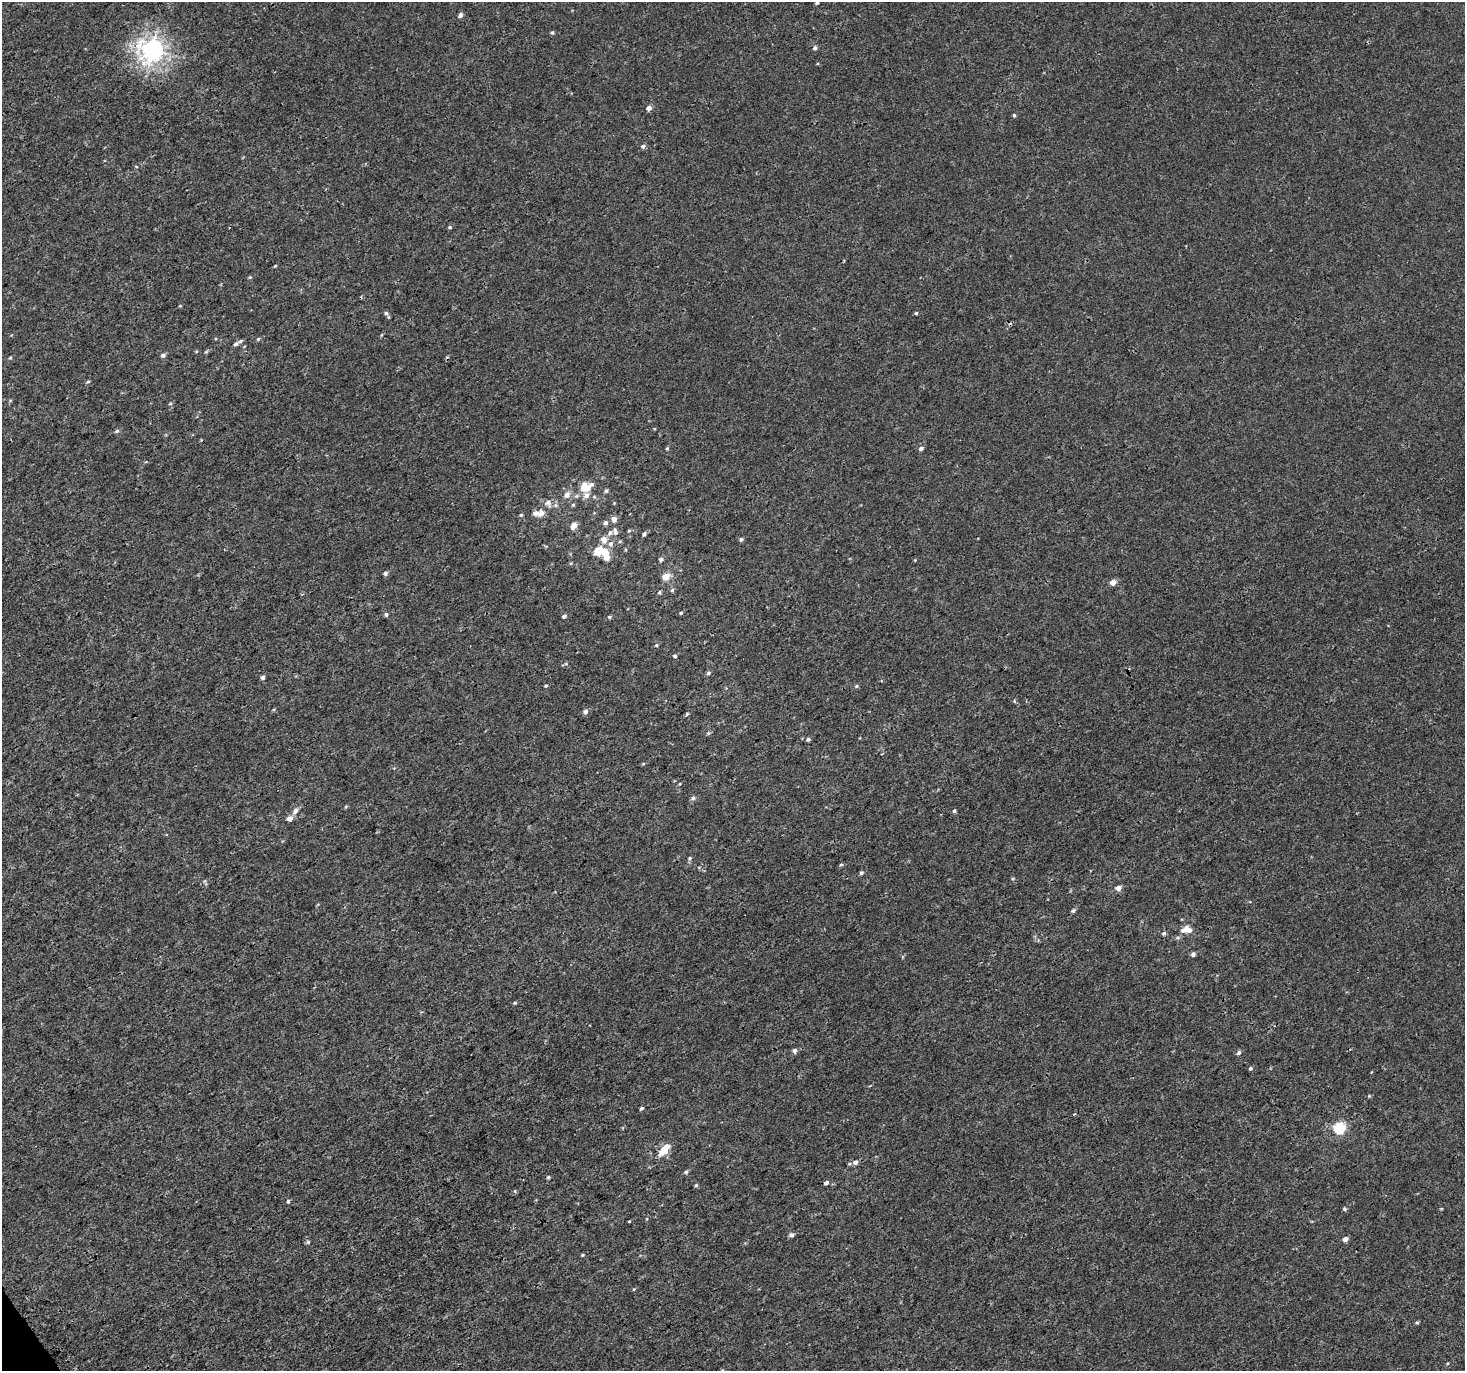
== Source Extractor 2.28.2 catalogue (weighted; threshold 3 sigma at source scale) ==
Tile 7 of 4 x 4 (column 3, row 2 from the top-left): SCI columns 3082-4544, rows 2975-4343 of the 6079 x 5979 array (HDU 1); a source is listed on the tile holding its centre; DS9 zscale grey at full resolution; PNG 1467 x 1373 px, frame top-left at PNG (2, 2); no overlay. Shown black and unused: <1% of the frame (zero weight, under 3 of 4 exposures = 5% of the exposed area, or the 3 px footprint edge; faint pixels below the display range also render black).
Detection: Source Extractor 2.28.2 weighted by HDU 2 'WHT'; one run over the whole footprint, this tile lists its part. Background 3.67e-04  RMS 0.0013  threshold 0.00591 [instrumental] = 3 sigma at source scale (4.5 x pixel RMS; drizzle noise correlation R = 1.50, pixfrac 1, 0.0396/0.0396 arcsec/px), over >= 5 px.
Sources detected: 114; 1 inside a brighter object's white glare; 2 cosmic-ray / hot-pixel residue — not listed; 7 inside a brighter listed object's ellipse — not listed separately; the other 104 listed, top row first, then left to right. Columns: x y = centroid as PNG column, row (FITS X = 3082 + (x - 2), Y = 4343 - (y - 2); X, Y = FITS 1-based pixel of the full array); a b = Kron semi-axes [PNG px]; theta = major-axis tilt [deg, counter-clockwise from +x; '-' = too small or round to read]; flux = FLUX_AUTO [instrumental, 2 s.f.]
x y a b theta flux
817 3 4 3 - 0.16
460 15 5 4 - 0.56
552 32 5 4 - 0.2
815 48 6 5 - 0.31
152 50 8 8 - 82
649 108 5 4 - 0.83
1014 115 4 4 - 0.18
643 146 6 5 - 0.3
136 166 5 3 - 0.11
450 227 5 4 - 0.19
275 266 4 3 - 0.13
250 277 5 4 - 0.16
180 306 5 3 - 0.1
386 313 7 6 - 0.32
916 313 4 4 - 0.19
258 339 5 5 - 0.17
236 344 6 5 - 0.32
206 352 6 4 3 0.16
163 355 6 5 - 0.38
10 358 4 4 - 0.14
88 382 5 4 - 0.18
170 403 5 4 - 0.18
117 431 6 5 - 0.22
667 448 5 4 - 0.17
921 448 6 5 - 0.37
585 487 9 8 - 2.2
606 491 6 4 73 0.21
567 495 8 7 - 0.8
548 503 10 9 - 0.8
614 503 4 3 - 0.099
573 505 5 5 - 0.18
541 513 11 8 45 0.85
521 515 5 4 - 0.17
614 519 5 5 - 0.94
605 523 5 5 - 0.37
574 525 7 5 62 1.1
629 531 5 4 - 0.16
615 532 10 6 -77 0.47
644 534 6 4 60 0.26
741 539 6 5 - 0.24
604 540 6 5 - 1.1
620 541 5 3 - 0.13
611 544 8 6 73 0.48
605 552 8 7 - 1.8
661 559 7 5 48 0.26
571 563 5 3 - 0.11
385 573 5 4 - 0.35
666 577 6 6 - 1.6
1113 582 5 5 - 1.1
672 590 5 5 - 0.2
659 592 5 5 - 0.19
681 613 4 3 - 0.16
386 614 6 5 - 0.25
564 616 5 4 - 0.32
609 617 5 4 - 0.19
656 645 5 4 - 0.16
675 656 5 4 - 0.21
566 664 5 3 - 0.13
708 673 6 4 18 0.24
262 677 5 4 - 0.32
546 686 5 4 - 0.16
856 686 6 5 - 0.19
585 712 5 5 - 0.47
687 714 6 4 46 0.17
708 733 5 5 - 0.19
808 739 5 5 - 0.28
693 798 7 5 12 0.32
346 806 5 4 - 0.14
296 810 9 6 63 0.56
954 811 5 5 - 0.21
289 819 7 6 - 0.71
690 858 5 5 - 0.19
841 865 6 4 3 0.15
861 873 5 4 - 0.29
205 882 9 3 -70 0.2
1118 888 5 5 - 0.91
1073 911 5 4 - 0.27
1186 929 15 9 2 1.3
1164 933 6 5 - 0.23
1193 954 4 4 - 0.42
515 1003 5 4 - 0.16
795 1051 6 5 - 0.35
1239 1053 6 5 - 0.31
1250 1068 5 4 - 0.23
1369 1096 5 4 - 0.14
641 1108 5 3 - 0.21
1075 1114 3 3 - 0.14
1339 1128 6 5 - 12
664 1150 16 8 52 2.1
855 1162 7 6 - 0.51
686 1172 6 5 - 0.24
548 1177 5 4 - 0.17
826 1183 6 5 - 0.36
696 1185 5 5 - 0.17
515 1191 5 3 - 0.13
288 1201 5 4 - 0.2
1345 1209 5 4 - 0.22
629 1221 4 2 - 0.091
791 1235 7 5 17 0.34
1345 1239 5 4 - 0.59
308 1242 5 4 - 0.19
582 1255 5 4 - 0.15
634 1289 4 3 - 0.11
1417 1322 4 4 - 0.19